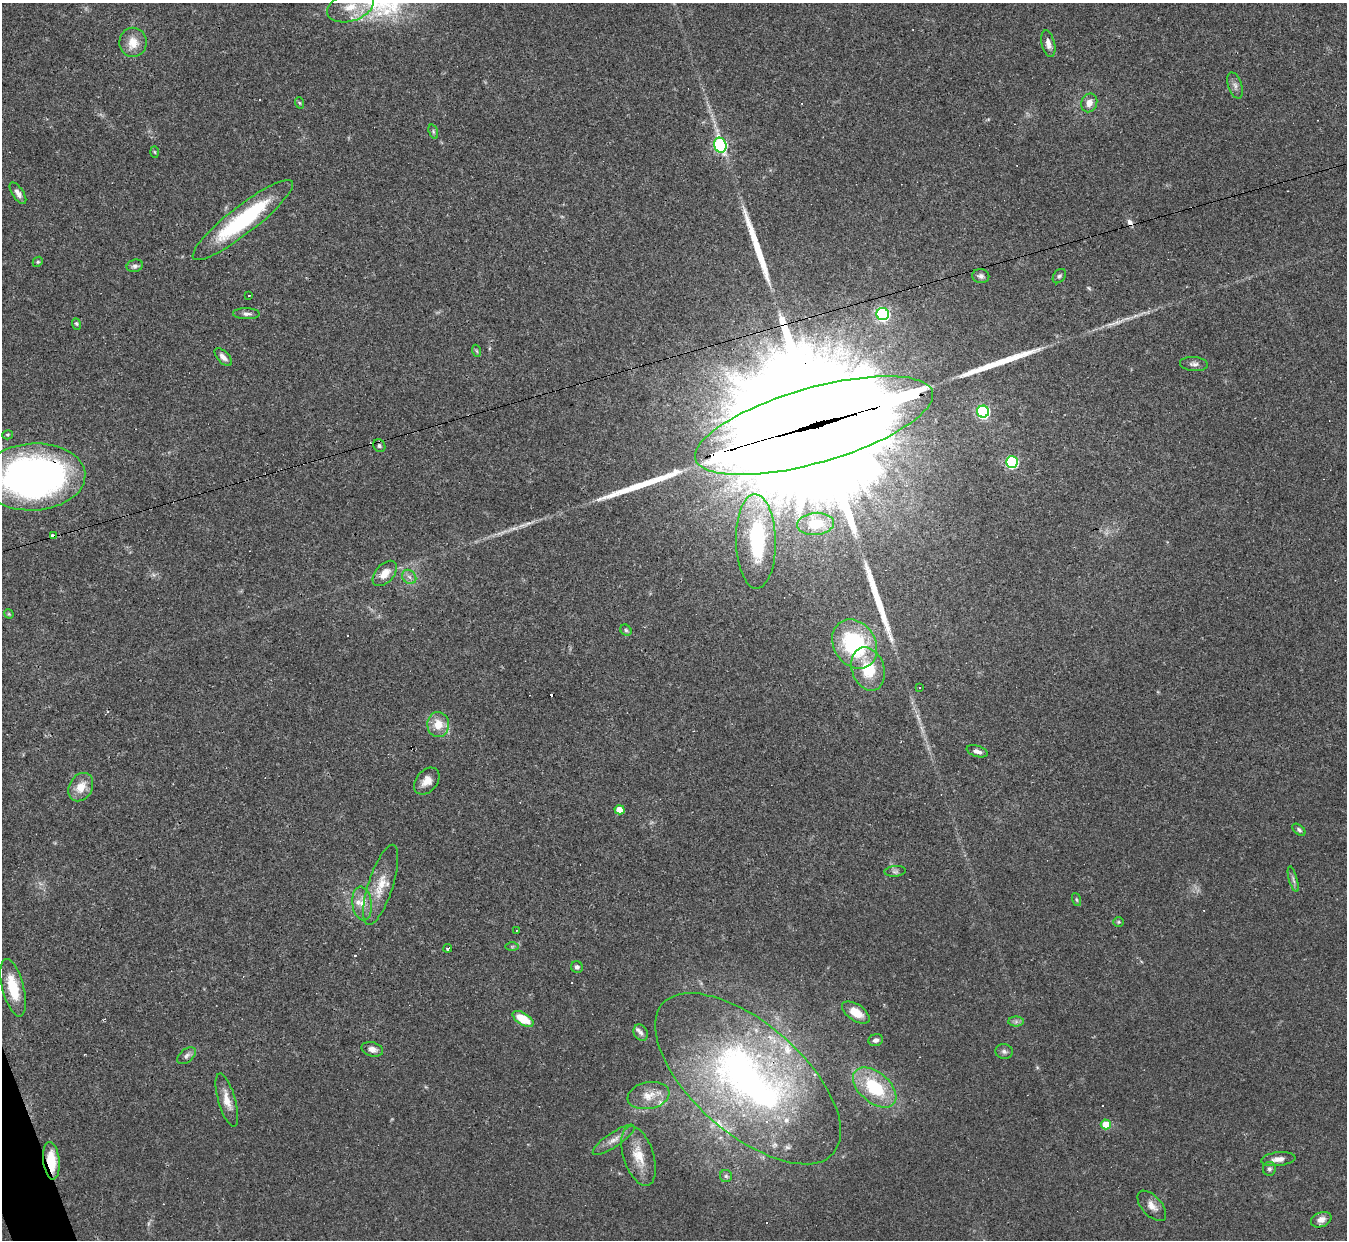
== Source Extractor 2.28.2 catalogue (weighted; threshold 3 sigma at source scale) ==
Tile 7 of 4 x 4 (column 3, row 2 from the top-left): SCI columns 2691-4035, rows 2621-3858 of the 5380 x 5366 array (HDU 1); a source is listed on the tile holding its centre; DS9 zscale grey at full resolution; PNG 1349 x 1242 px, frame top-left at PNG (2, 3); each listed source drawn as its Kron ellipse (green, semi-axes under 4 px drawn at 4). Shown black and unused: <1% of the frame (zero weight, under 3 of 4 exposures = <1% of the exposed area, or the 3 px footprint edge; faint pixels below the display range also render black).
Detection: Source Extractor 2.28.2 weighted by HDU 2 'WHT'; one run over the whole footprint, this tile lists its part. Background 0.048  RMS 0.0043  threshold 0.0194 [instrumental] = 3 sigma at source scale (4.5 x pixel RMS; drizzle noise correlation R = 1.50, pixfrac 1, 0.05/0.05 arcsec/px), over >= 5 px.
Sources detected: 98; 1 inside a brighter object's white glare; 11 cosmic-ray / hot-pixel residue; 4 long thin detections or spike segments (spike, bleed or trail) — neither listed nor drawn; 6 inside a brighter listed object's ellipse — not listed separately; the other 76 listed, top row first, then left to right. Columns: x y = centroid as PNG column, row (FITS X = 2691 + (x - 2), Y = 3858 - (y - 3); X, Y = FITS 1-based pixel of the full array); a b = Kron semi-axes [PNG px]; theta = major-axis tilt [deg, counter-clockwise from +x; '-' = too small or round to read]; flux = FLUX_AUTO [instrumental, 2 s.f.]
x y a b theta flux
350 7 24 14 18 11
133 42 14 13 - 6.2
1048 44 13 6 -76 2.3
1235 86 14 7 -71 1.9
300 103 6 3 -70 0.54
1089 103 9 8 - 3.4
433 132 7 4 -71 0.72
720 145 7 6 - 72
155 152 6 4 -87 0.49
18 193 12 5 -56 2.3
243 220 62 14 38 45
38 262 5 4 - 0.64
135 266 8 6 14 1.4
981 276 8 7 - 1.5
1059 276 8 5 52 0.96
249 295 3 3 - 0.84
246 314 13 5 -1 1.6
883 314 6 6 - 86
76 324 6 3 -69 0.61
477 351 6 3 -70 0.53
223 357 11 5 -46 2.1
1194 364 14 7 -4 1.8
983 412 6 6 - 68
814 425 123 37 16 41000
8 435 5 4 - 0.55
379 446 7 5 -57 0.94
1012 462 6 6 - 55
34 477 52 33 3 210
815 524 18 11 5 12
53 536 4 3 - 3.9
756 541 47 20 -89 41
385 573 15 9 48 4.9
409 577 8 6 -45 1.6
9 614 5 4 - 0.5
626 630 6 5 - 0.73
855 644 26 21 -57 46
868 669 22 16 -71 16
920 687 3 3 - 0.61
438 725 12 11 - 7.1
977 751 11 5 -17 2
427 781 15 10 49 4.2
81 787 15 11 57 6.3
620 810 5 4 - 5.6
1299 830 7 4 -40 0.95
895 871 11 5 4 1.1
1293 879 13 4 -75 1.2
381 885 42 12 72 11
1076 899 7 3 -71 0.57
362 904 17 9 -82 4.7
1119 922 5 5 - 0.62
516 930 3 2 - 0.3
512 947 6 4 0 0.64
448 948 4 3 - 1.5
577 967 6 5 - 1.2
13 988 29 10 -75 14
856 1012 15 8 -35 6.8
523 1019 11 6 -31 10
1016 1022 7 5 1 1
641 1033 8 6 -62 1.4
876 1040 7 6 - 1.7
372 1049 11 7 -16 2.6
1004 1051 9 7 -5 1.3
187 1056 11 6 40 1.5
748 1079 113 55 -41 190
875 1088 25 15 -40 25
648 1096 21 13 11 5.8
227 1100 27 8 -74 5.3
1106 1124 5 5 - 9
614 1140 25 7 34 4
639 1156 31 15 -72 10
1278 1159 17 7 7 3.1
51 1161 19 8 -83 12
1269 1169 7 6 - 1.1
726 1176 6 6 - 0.92
1152 1206 18 10 -47 3.8
1321 1220 11 7 21 2.8
Overlapping masked pixels (flux is a lower limit): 5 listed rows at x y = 814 425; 34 477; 53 536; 748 1079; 51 1161
Isophote crosses this tile's border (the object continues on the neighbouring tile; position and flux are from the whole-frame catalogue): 2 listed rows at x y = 350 7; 34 477